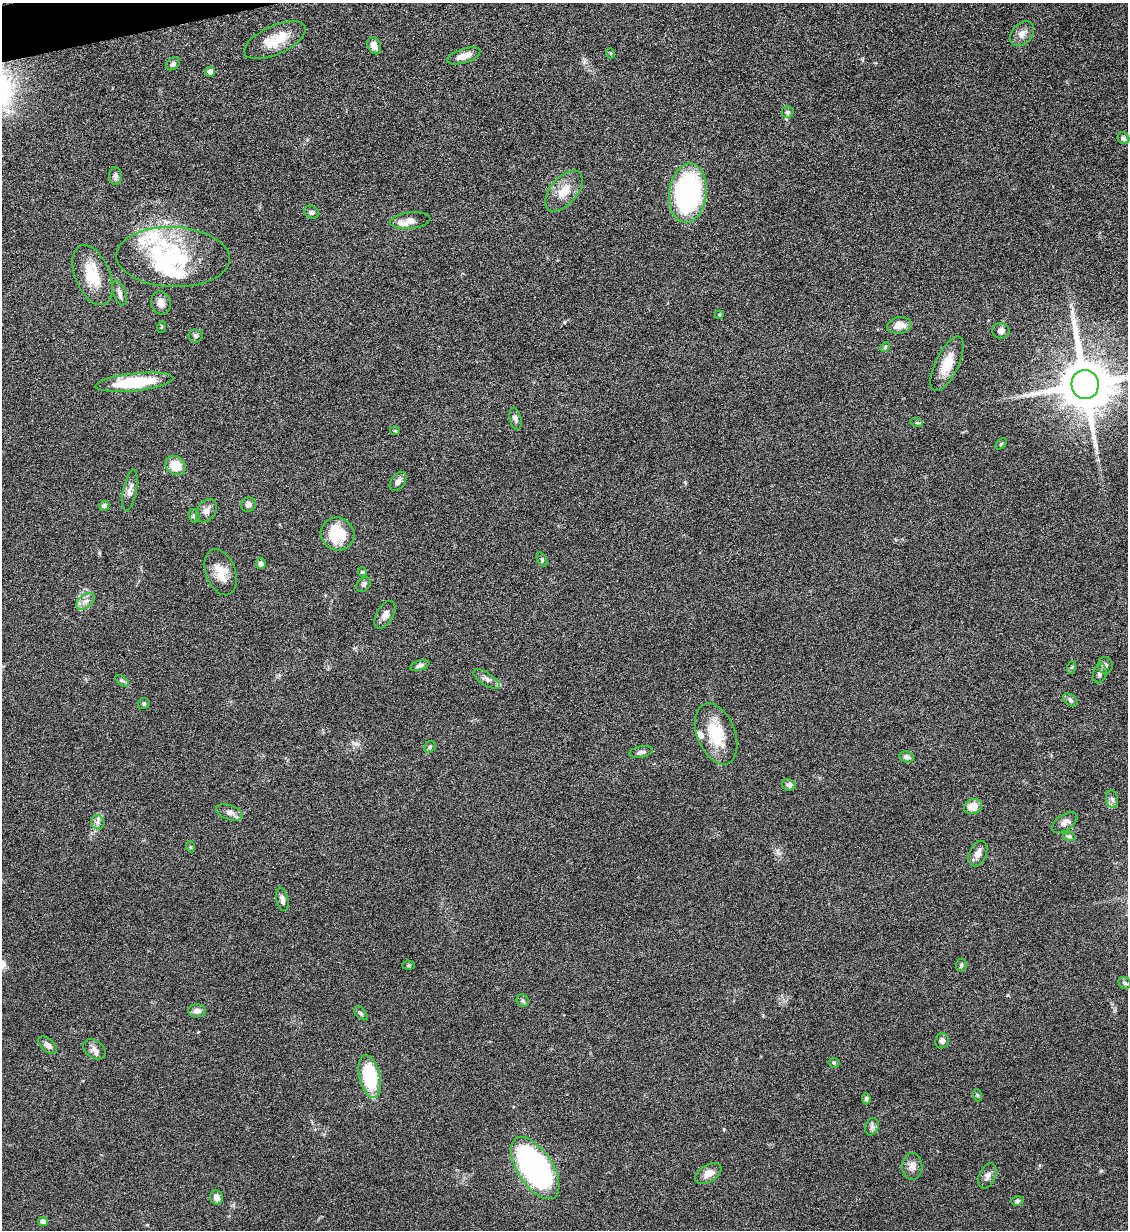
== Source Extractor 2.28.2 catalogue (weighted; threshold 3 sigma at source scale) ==
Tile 11 of 4 x 4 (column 3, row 3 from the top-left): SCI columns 2391-3516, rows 1237-2464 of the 4901 x 4928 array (HDU 1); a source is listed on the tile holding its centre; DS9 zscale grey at full resolution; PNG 1130 x 1232 px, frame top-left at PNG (2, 3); each listed source drawn as its Kron ellipse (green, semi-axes under 4 px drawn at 4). Shown black and unused: <1% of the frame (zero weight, under 6 of 12 exposures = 1% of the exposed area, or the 3 px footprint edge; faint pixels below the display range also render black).
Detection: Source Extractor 2.28.2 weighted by HDU 2 'WHT'; one run over the whole footprint, this tile lists its part. Background 0.101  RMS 0.004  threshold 0.0162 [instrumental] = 3 sigma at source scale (4.09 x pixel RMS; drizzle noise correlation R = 1.36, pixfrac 0.8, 0.05/0.05 arcsec/px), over >= 5 px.
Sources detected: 98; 2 inside a brighter object's white glare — neither listed nor drawn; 7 inside a brighter listed object's ellipse — not listed separately; the other 89 listed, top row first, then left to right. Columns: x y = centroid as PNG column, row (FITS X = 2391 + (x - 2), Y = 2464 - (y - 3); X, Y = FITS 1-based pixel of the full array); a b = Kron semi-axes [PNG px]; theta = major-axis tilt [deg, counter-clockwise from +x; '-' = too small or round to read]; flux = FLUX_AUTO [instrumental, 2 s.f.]
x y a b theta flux
1022 34 14 10 47 2.7
275 40 33 14 24 9.2
374 46 9 6 -63 2.8
610 53 5 3 - 0.35
464 56 17 7 18 3.3
173 64 8 5 35 1.4
210 72 5 5 - 3.2
788 112 6 6 - 0.97
1123 138 6 5 - 0.93
116 176 9 6 -86 1.1
564 191 24 13 49 6.3
688 193 30 18 83 76
312 212 8 6 -22 1.1
410 221 20 8 7 3.4
173 257 57 30 -2 36
92 275 32 17 -67 12
120 293 13 6 -70 1.4
161 303 12 9 -73 2.4
719 315 4 4 - 0.35
899 325 12 8 9 3.5
162 327 6 3 71 0.35
1001 331 9 7 -9 1.7
195 336 7 6 - 0.81
885 347 5 3 - 0.37
947 364 29 11 65 7.7
134 382 39 9 6 20
1085 384 14 13 - 2500
515 419 11 5 -78 1.2
917 423 6 4 -17 0.5
395 431 5 4 - 0.42
1001 444 6 4 46 0.43
176 466 10 9 - 6.1
398 481 10 7 53 1.6
130 490 21 6 79 2.2
248 505 7 7 - 1.4
104 506 5 4 - 0.99
206 511 13 9 52 2
194 516 7 5 -73 0.73
338 534 17 16 - 12
542 560 7 4 -65 0.55
261 564 5 5 - 1.1
221 572 24 15 -69 6.4
362 572 5 4 - 0.39
364 584 8 6 45 0.9
86 601 10 6 37 1.8
385 615 15 8 60 2.2
1105 665 8 7 - 1.1
420 666 10 4 17 1.1
1072 667 6 4 72 0.47
1100 674 10 6 73 1.2
487 679 15 6 -33 1.5
122 681 8 4 -36 0.74
1070 700 8 5 -36 0.87
144 704 6 5 - 0.62
716 734 32 19 -69 14
430 747 6 5 - 0.6
641 752 12 5 11 1.4
907 757 7 5 -12 1.3
789 785 7 5 -9 0.99
1112 799 9 6 -78 1.3
973 807 9 7 17 4.5
229 812 14 7 -19 2.3
98 822 7 6 - 1.3
1065 823 14 8 33 2.2
1069 836 6 4 -19 0.58
191 847 5 3 - 0.34
978 853 13 8 66 2.6
282 899 12 5 -78 1.6
409 965 6 4 0 0.55
961 965 6 5 - 0.64
1125 983 6 5 - 0.81
523 1001 6 5 - 0.7
197 1011 9 6 0 1.7
361 1013 8 5 -46 0.72
942 1041 7 7 - 1.4
47 1045 11 6 -42 1.7
94 1049 12 8 -36 1.9
834 1063 5 5 - 0.48
370 1076 22 10 -77 22
977 1095 6 4 -71 0.44
866 1099 5 4 - 0.73
872 1127 9 6 70 1.1
912 1166 13 10 -90 2.3
535 1168 35 17 -57 120
708 1173 14 8 30 3.5
987 1176 13 8 67 1.8
216 1197 7 6 - 1.9
1017 1201 6 4 17 0.62
43 1222 4 4 - 2.1
Isophote crosses this tile's border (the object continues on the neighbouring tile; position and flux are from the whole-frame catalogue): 1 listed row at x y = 1085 384